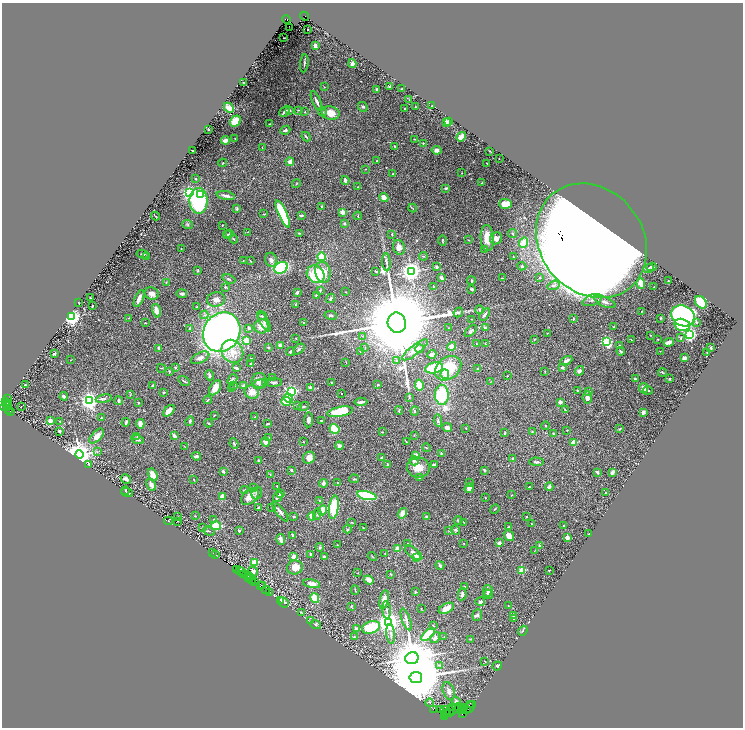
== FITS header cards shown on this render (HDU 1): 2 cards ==
NAXIS1  =                 1482
NAXIS2  =                 1451

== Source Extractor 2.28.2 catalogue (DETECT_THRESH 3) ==
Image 1482 x 1451 px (HDU 1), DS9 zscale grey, zoomed out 1/2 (1 PNG px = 2 x 2 image px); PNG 745 x 730 px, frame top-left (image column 2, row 1450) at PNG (2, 3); each listed source drawn as its Kron ellipse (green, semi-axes under 4 px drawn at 4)
Background 1.59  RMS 0.02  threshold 0.0591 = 3 sigma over >= 5 px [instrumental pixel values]
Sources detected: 565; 33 cannot appear on this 1/2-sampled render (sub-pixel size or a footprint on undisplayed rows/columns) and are neither listed nor drawn; of the other 532, the 500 brightest by FLUX_AUTO listed and drawn (32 fainter detections omitted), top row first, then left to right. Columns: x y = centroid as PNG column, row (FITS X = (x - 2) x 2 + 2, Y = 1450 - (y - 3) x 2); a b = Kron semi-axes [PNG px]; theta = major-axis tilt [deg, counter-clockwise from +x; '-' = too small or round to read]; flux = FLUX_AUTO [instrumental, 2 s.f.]
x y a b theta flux
304 16 4 2 - 700
287 19 4 2 - 520
289 27 3 1 - 9.3
308 29 2 2 - 2.5
284 38 2 1 - 1.8
315 46 4 2 - 21
304 63 9 2 83 6.1
352 64 4 3 - 15
244 83 2 1 - 2.4
324 87 3 2 - 1.7
389 87 3 2 - 7.8
402 89 2 2 - 5.7
377 90 4 2 - 9
409 100 3 2 - 2.2
317 101 10 3 -66 13
432 106 2 2 - 2
363 107 5 4 - 5.9
415 107 3 2 - 1.6
229 108 5 4 - 45
405 109 3 2 - 3
290 110 3 2 - 2.2
298 110 2 2 - 2.2
285 111 6 3 46 12
305 112 2 2 - 3.4
322 112 4 3 - 5.1
331 113 9 6 -13 48
235 121 6 5 - 84
449 121 2 2 - 12
447 122 2 2 - 68
270 124 2 2 - 2.1
209 129 3 2 - 2.3
285 130 5 3 - 7.4
306 137 5 2 - 4.1
461 137 5 3 - 57
235 139 2 1 - 2.1
414 139 4 2 - 3
225 140 4 3 - 20
423 143 2 2 - 8.8
395 146 3 2 - 3.8
262 148 2 2 - 1.4
192 150 2 1 - 3.8
437 150 5 4 - 14
490 151 3 2 - 2.2
499 159 2 1 - 2.2
377 161 3 2 - 3.3
290 162 4 4 - 18
223 163 4 3 - 3.4
487 163 2 1 - 1.4
365 169 2 2 - 1.6
462 173 3 2 - 1.4
393 174 2 2 - 2.2
196 179 2 2 - 7.5
345 180 4 3 - 15
296 183 5 2 - 2.7
482 183 2 2 - 2.4
358 187 3 2 - 1.9
446 188 3 2 - 5
189 193 3 3 - 1200
200 194 2 2 - 43
226 196 9 3 -11 14
384 197 5 3 - 19
198 201 13 9 90 390
505 204 6 5 - 54
322 206 4 3 - 4.1
413 208 4 2 - 2.6
237 209 4 3 - 4.9
343 212 2 2 - 61
264 214 3 1 - 2.2
283 214 14 4 -66 290
301 215 4 2 - 6.4
155 216 4 1 - 2.7
358 216 4 2 - 2.7
344 224 4 3 - 4
188 225 5 4 - 6.3
222 225 2 2 - 4.9
247 232 2 2 - 1.6
299 233 4 2 - 3
230 234 4 3 - 5.9
392 234 2 2 - 3.3
513 234 5 4 - 6
227 235 4 3 - 5
487 238 13 6 -87 62
496 238 6 5 - 23
233 239 5 2 - 3.7
443 240 5 2 - 4.2
468 240 3 3 - 2
591 241 61 51 -50 23000
524 243 5 4 - 80
399 247 7 5 -72 27
181 248 2 1 - 1.7
484 249 3 2 - 1.9
142 254 6 2 -8 4.4
147 256 3 2 - 3.1
423 256 4 3 - 4
321 257 4 4 - 89
514 257 4 2 - 2.9
271 260 7 6 - 14
243 261 2 2 - 2.5
250 261 3 2 - 2
386 262 9 3 -86 8.9
522 266 4 3 - 7
437 267 3 2 - 12
651 267 5 3 - 12
281 268 7 5 27 250
648 269 5 4 - 6.8
197 271 4 3 - 3.1
376 271 3 2 - 3.1
411 271 4 4 - 2300
323 272 10 7 -78 72
316 274 9 8 - 180
540 277 3 3 - 7.2
441 278 3 2 - 12
502 278 3 2 - 2.2
229 279 6 3 -21 5
471 281 4 2 - 5.4
668 281 2 2 - 2.8
166 282 3 2 - 1.9
641 284 5 3 - 43
554 285 6 4 19 14
225 287 2 2 - 13
433 287 4 3 - 4.7
654 287 2 1 - 1.5
472 289 3 3 - 6.4
320 290 3 3 - 4.2
297 292 3 2 - 9
346 292 3 2 - 1.5
152 294 7 6 - 22
182 294 5 4 - 12
316 295 3 2 - 2.4
90 298 2 1 - 2.4
139 298 9 3 67 25
330 298 5 3 - 6.5
216 300 9 7 12 21
592 300 10 5 21 20
78 302 2 2 - 1.7
605 302 11 5 -23 22
701 302 7 5 -53 120
296 304 3 2 - 4.6
92 306 2 2 - 4.6
196 307 2 2 - 2.1
480 310 4 3 - 6
156 311 7 4 -73 33
641 311 2 1 - 1.6
458 312 5 4 - 5.3
485 314 7 3 56 9.5
204 315 4 4 - 6.1
331 315 6 3 -10 7.4
262 316 4 3 - 7
683 316 12 10 -27 1400
72 317 3 3 - 2200
128 318 2 2 - 1.7
661 318 3 2 - 3.4
472 319 4 1 - 2
573 319 4 3 - 3.6
264 321 11 4 -61 13
696 322 4 3 - 4.2
145 323 2 1 - 2.5
304 323 2 2 - 2.2
397 323 10 9 - 110000
682 325 8 6 -12 240
261 326 7 7 - 43
614 326 4 2 - 3.1
189 328 4 2 - 4.5
249 328 3 3 - 5.7
448 328 2 2 - 1.8
485 328 4 3 - 7.3
471 331 7 4 45 6.8
222 332 20 18 58 2500
547 333 3 1 - 1.9
650 335 3 2 - 2
690 335 3 3 - 1000
363 336 3 3 - 3.4
296 338 3 2 - 1.7
681 338 3 2 - 3.3
534 339 4 3 - 2.6
658 339 2 2 - 3.1
246 340 3 3 - 160
631 340 3 2 - 1.7
606 342 4 3 - 470
669 342 5 3 - 28
485 343 2 2 - 1.7
477 344 2 2 - 1.7
280 345 3 3 - 11
619 345 3 2 - 2.3
268 347 4 3 - 3.4
365 347 3 2 - 1.7
452 347 5 4 - 16
159 348 3 3 - 12
711 348 2 2 - 4.1
299 349 7 3 41 7.4
420 349 4 3 - 4.2
415 350 15 5 39 26
232 351 12 10 -58 51
360 351 2 2 - 2.5
621 351 4 3 - 8.3
660 351 2 1 - 1.4
290 352 4 3 - 4.2
707 352 3 2 - 1.5
54 354 3 3 - 6.3
432 354 5 2 - 11
200 358 10 5 26 19
251 358 3 2 - 1.7
684 358 4 3 - 15
71 360 2 1 - 2.2
396 360 3 3 - 3.7
566 361 6 4 26 12
346 362 2 2 - 1.5
251 364 3 2 - 6.1
175 367 3 3 - 4.2
562 367 3 2 - 9.6
161 368 4 2 - 2.2
236 368 4 3 - 6.3
434 368 9 5 10 220
448 368 14 10 37 120
478 369 3 3 - 4.5
169 371 4 3 - 4.3
545 371 3 2 - 3.3
579 371 5 4 - 11
663 372 5 3 - 2.8
445 374 5 4 - 14
209 375 5 3 - 6.6
507 376 3 2 - 1.7
272 377 2 2 - 1.6
635 379 2 2 - 5.5
670 379 3 2 - 2.8
232 380 6 4 49 8.7
184 381 6 2 -34 4.3
259 381 8 7 - 19
491 381 3 2 - 1.8
266 382 3 2 - 3
274 382 8 4 2 8.1
331 382 2 2 - 2.5
260 384 7 3 8 6.4
25 385 2 2 - 3.7
152 385 3 2 - 4.2
243 385 4 3 - 6.9
378 385 3 3 - 3.2
419 385 5 3 - 70
234 386 3 2 - 4.4
215 388 8 5 58 37
311 388 4 3 - 14
643 388 5 4 - 27
231 389 2 1 - 1.4
577 390 2 2 - 6.1
648 390 4 2 - 3.6
292 391 3 3 - 730
589 391 4 2 - 1.9
164 392 4 3 - 3.9
252 392 7 6 - 37
130 394 4 2 - 1.8
342 394 2 2 - 2.9
442 395 10 7 -88 280
64 396 4 3 - 9.5
409 397 3 3 - 3.7
8 398 4 2 - 200
289 398 5 3 - 66
587 398 6 5 - 17
104 399 8 3 8 12
89 400 4 4 - 1900
208 400 4 2 - 3.1
6 401 4 2 - 220
119 401 4 2 - 10
286 401 5 4 - 68
361 402 6 2 6 12
560 402 2 2 - 40
138 403 2 2 - 3.4
8 404 2 1 - 190
297 405 3 2 - 2.2
5 406 6 2 44 400
8 407 3 1 - 420
21 407 2 1 - 2.6
303 407 6 2 18 3.1
9 410 2 1 - 34
399 410 4 2 - 3.8
565 410 4 2 - 4.8
11 411 2 1 - 170
169 411 7 3 46 24
415 411 4 3 - 5.9
340 412 13 5 11 160
643 412 3 3 - 14
214 415 3 2 - 2.4
254 417 3 2 - 2.1
101 418 2 2 - 3
308 420 7 4 85 12
321 420 2 2 - 2.9
50 421 2 2 - 68
60 421 2 1 - 1.6
190 421 5 3 - 5.4
438 421 6 4 -85 7.6
126 422 4 2 - 8
208 423 4 3 - 3.8
140 424 4 3 - 21
268 424 3 2 - 7.8
546 426 4 2 - 3.3
447 428 5 3 - 27
466 428 2 2 - 2.6
334 429 5 4 - 99
620 429 4 3 - 3.8
567 430 2 2 - 2
59 431 2 2 - 9.1
382 432 3 2 - 2.4
532 432 4 3 - 2.7
505 433 3 2 - 3.4
553 433 2 2 - 6.9
414 435 3 2 - 2
97 436 9 5 46 33
174 436 4 3 - 19
137 437 2 2 - 1.7
269 438 3 3 - 5
137 439 7 4 -20 9.2
406 441 3 2 - 1.7
265 442 5 4 - 13
304 442 3 2 - 1.5
574 442 3 2 - 99
234 444 5 3 - 6
184 446 3 2 - 1.4
339 446 4 4 - 13
426 448 4 2 - 2.4
97 452 3 2 - 2.8
441 453 4 3 - 4.3
79 455 4 4 - 7000
415 455 4 3 - 16
196 456 4 3 - 10
309 458 6 5 - 25
382 458 3 2 - 9.3
513 459 2 2 - 26
259 460 2 2 - 5.4
414 461 5 4 - 9.1
536 462 7 3 -2 6.6
89 464 2 2 - 8.9
388 464 4 3 - 4.2
434 465 3 2 - 12
418 468 11 10 - 57
292 470 3 3 - 4.1
484 470 3 2 - 3.6
223 471 3 2 - 11
597 472 3 3 - 6.7
612 472 3 2 - 25
270 474 3 2 - 1.8
153 475 6 4 -73 46
419 477 2 2 - 12
126 479 5 3 - 19
354 479 5 3 - 5
194 480 2 1 - 1.8
323 483 4 3 - 16
338 483 3 2 - 4.1
469 483 3 3 - 5.2
151 485 6 3 -63 21
277 486 2 2 - 3.4
254 487 3 3 - 2.7
529 487 2 2 - 3.1
549 487 4 2 - 16
469 488 5 4 - 19
244 490 4 2 - 3
125 491 4 3 - 3.7
127 492 6 3 -16 5.3
257 493 6 5 - 9.3
606 493 3 2 - 3.6
280 494 3 2 - 12
512 495 3 2 - 2.6
367 496 10 4 -12 350
222 497 3 3 - 36
250 497 10 6 39 42
278 497 5 3 - 8
485 498 2 2 - 2.1
320 500 2 2 - 2
334 507 12 5 82 180
258 508 3 3 - 5.1
272 508 2 1 - 1.3
495 509 5 2 - 2.7
322 510 5 4 - 49
280 511 12 3 -52 11
402 513 5 3 - 28
317 514 6 4 81 6.1
195 516 3 2 - 2.1
312 516 4 2 - 69
177 517 2 1 - 1.8
294 517 4 2 - 3.4
426 517 3 2 - 4.4
526 517 2 2 - 4.5
214 519 3 2 - 2.6
458 520 4 2 - 5.7
168 521 4 2 - 2.1
178 521 3 2 - 1.7
351 522 4 2 - 2.6
464 522 2 2 - 2.4
531 524 2 2 - 1.8
564 525 3 2 - 3.6
216 526 5 4 - 97
509 526 2 2 - 2.3
203 528 3 2 - 1.4
363 528 2 1 - 1.5
348 529 4 3 - 3.7
455 530 5 4 - 6.3
209 531 6 2 -18 3.9
239 531 2 2 - 7
448 531 3 2 - 2.2
589 534 2 2 - 2.1
293 535 4 3 - 11
509 536 6 4 -49 37
567 537 2 2 - 53
281 539 5 3 - 27
408 543 2 2 - 2
464 543 2 2 - 1.6
499 543 2 2 - 35
337 545 2 2 - 1.7
539 545 3 3 - 5.9
320 547 4 4 - 4.5
397 549 4 3 - 33
535 551 3 2 - 1.9
212 553 4 1 - 170
385 553 2 2 - 1.4
414 553 10 4 -36 16
311 554 3 2 - 6.9
216 555 2 1 - 55
294 556 2 2 - 50
372 556 5 2 - 2.2
324 557 3 3 - 12
417 558 3 2 - 88
255 562 3 3 - 180
440 565 4 3 - 7.1
295 567 8 7 - 44
237 570 3 1 - 160
239 570 2 1 - 39
522 570 3 2 - 130
549 570 2 2 - 2.2
241 572 4 1 - 140
252 572 5 5 - 19
358 573 3 2 - 1.6
391 574 3 2 - 2.9
244 575 4 1 - 320
249 575 2 1 - 21
251 577 2 2 - 99
248 578 5 1 - 210
252 580 2 1 - 91
369 580 5 4 - 24
254 581 3 1 - 100
312 584 9 4 -11 31
263 585 2 1 - 180
260 586 3 1 - 120
465 587 4 3 - 4.1
266 590 4 2 - 170
355 590 4 2 - 2.8
488 591 6 5 - 11
270 592 2 2 - 110
415 592 2 2 - 8.5
462 594 6 3 80 9.4
488 594 5 3 - 6.1
315 598 5 4 - 83
384 600 10 4 78 35
281 601 4 2 - 41
284 602 5 4 - 8.5
480 602 5 4 - 9.4
508 605 3 2 - 2
351 606 4 3 - 2.3
446 608 8 4 26 38
421 609 3 2 - 2.1
387 610 9 3 -85 7.7
301 612 4 2 - 2.3
477 615 6 4 68 10
514 616 4 3 - 11
514 618 3 2 - 8.9
406 619 11 4 -71 12
311 621 3 3 - 3.1
389 622 4 4 - 3600
316 625 5 4 - 5.9
433 626 2 2 - 2.5
371 627 9 6 18 200
356 629 4 3 - 12
523 631 5 2 - 3.7
391 634 10 3 -83 9.7
428 634 8 4 41 160
354 637 3 2 - 6
444 637 2 2 - 2.3
435 638 6 4 56 15
471 639 4 2 - 2.3
412 658 7 6 - 17000
485 661 3 2 - 1.3
440 665 4 3 - 4.4
497 666 5 3 - 4.6
416 678 6 5 - 57000
449 691 9 5 -69 20
456 701 4 4 - 8.4
430 703 4 3 - 4.3
471 705 3 1 - 73
461 707 3 2 - 240
470 707 7 2 50 120
452 708 3 1 - 80
465 708 4 2 - 220
441 709 2 1 - 31
434 710 3 1 - 76
445 710 5 2 - 960
452 710 10 2 32 260
462 710 3 1 - 150
464 710 3 1 - 900
467 710 4 2 - 84
450 711 5 2 - 160
446 713 3 2 - 1100
462 714 2 2 - 48
445 716 3 2 - 160
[32 fainter detections neither listed nor drawn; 33 sub-pixel or undisplayed-footprint detections neither listed nor drawn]